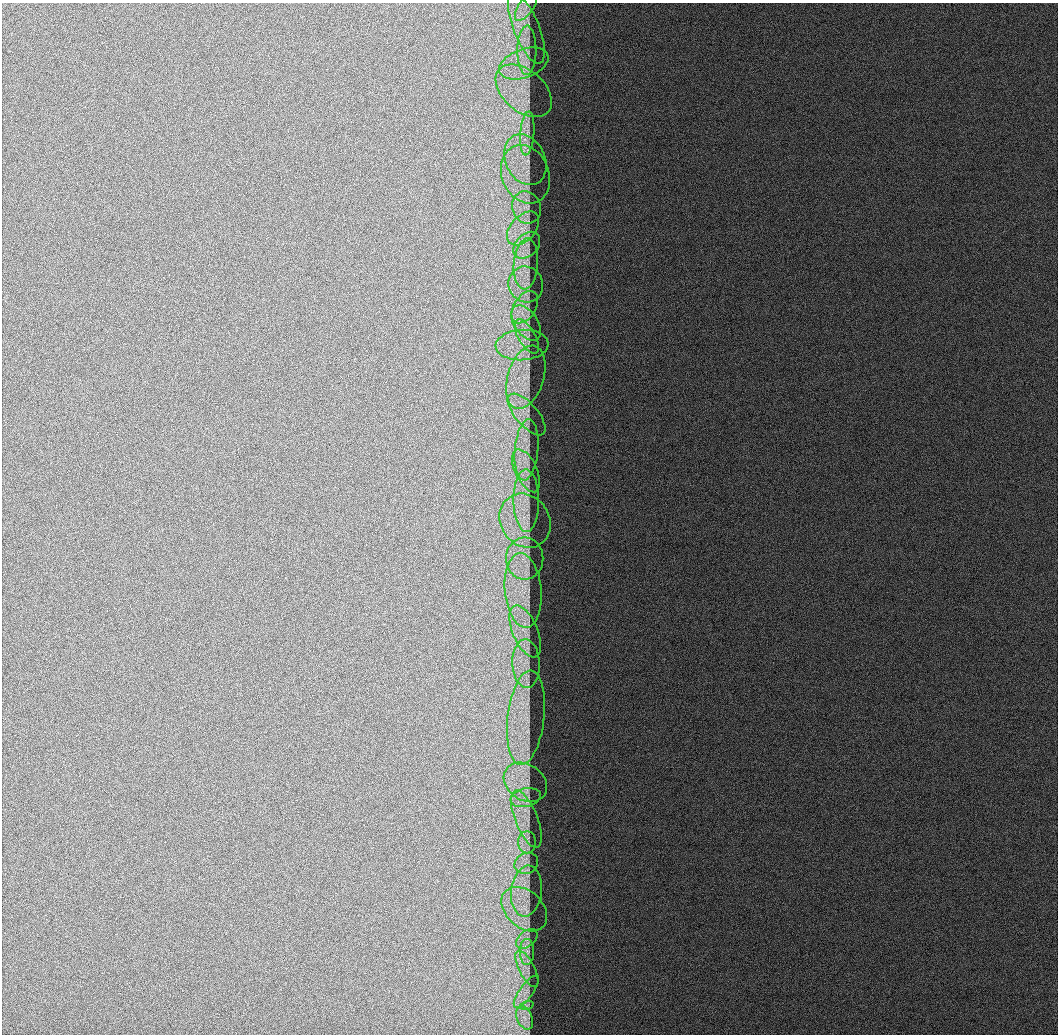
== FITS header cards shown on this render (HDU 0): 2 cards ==
NAXIS1  =                 1056
NAXIS2  =                 1032

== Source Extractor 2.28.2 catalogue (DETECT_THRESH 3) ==
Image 1056 x 1032 px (HDU 0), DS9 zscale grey, 1 PNG px = 1 image px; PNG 1060 x 1036 px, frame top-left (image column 1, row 1032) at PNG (2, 3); each listed source drawn as its Kron ellipse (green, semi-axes under 4 px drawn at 4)
Background 520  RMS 2.3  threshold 6.88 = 3 sigma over >= 5 px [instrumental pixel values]
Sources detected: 41; all 41 listed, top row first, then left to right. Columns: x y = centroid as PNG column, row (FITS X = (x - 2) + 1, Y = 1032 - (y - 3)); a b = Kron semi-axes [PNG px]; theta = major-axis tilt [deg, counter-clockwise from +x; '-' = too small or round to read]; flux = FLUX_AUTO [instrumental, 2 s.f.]
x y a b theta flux
526 7 16 7 55 1200
526 28 37 13 -68 3900
527 50 24 9 90 2700
524 64 25 14 20 3700
524 91 32 21 -41 6300
527 133 22 7 85 2000
525 160 26 19 -64 5100
525 174 30 23 -67 6200
526 207 16 14 -71 2400
523 228 20 12 48 3200
527 245 15 11 44 1800
526 264 25 12 85 3300
526 284 18 17 - 3200
525 307 18 11 58 2300
526 323 20 11 -55 2200
527 336 19 8 -60 1600
522 345 26 15 3 4000
526 377 32 18 73 5700
527 414 26 11 -49 2600
526 450 31 11 85 3800
526 471 23 11 -65 2600
526 501 31 13 -89 4100
525 521 28 24 -56 6100
525 558 21 18 90 4100
523 590 37 18 -85 7800
525 631 27 12 -67 3700
526 664 24 13 -87 3600
526 718 47 18 83 8300
525 782 23 18 -34 3800
526 798 15 9 13 1400
526 819 30 11 -68 3100
527 842 11 9 -90 1100
526 863 12 10 26 1300
526 891 25 15 83 3600
524 909 26 18 -42 4200
527 939 12 7 40 930
527 952 13 7 -90 1100
527 969 20 7 -63 1400
526 992 19 6 54 1200
527 1005 7 4 18 320
525 1018 12 7 -66 1300